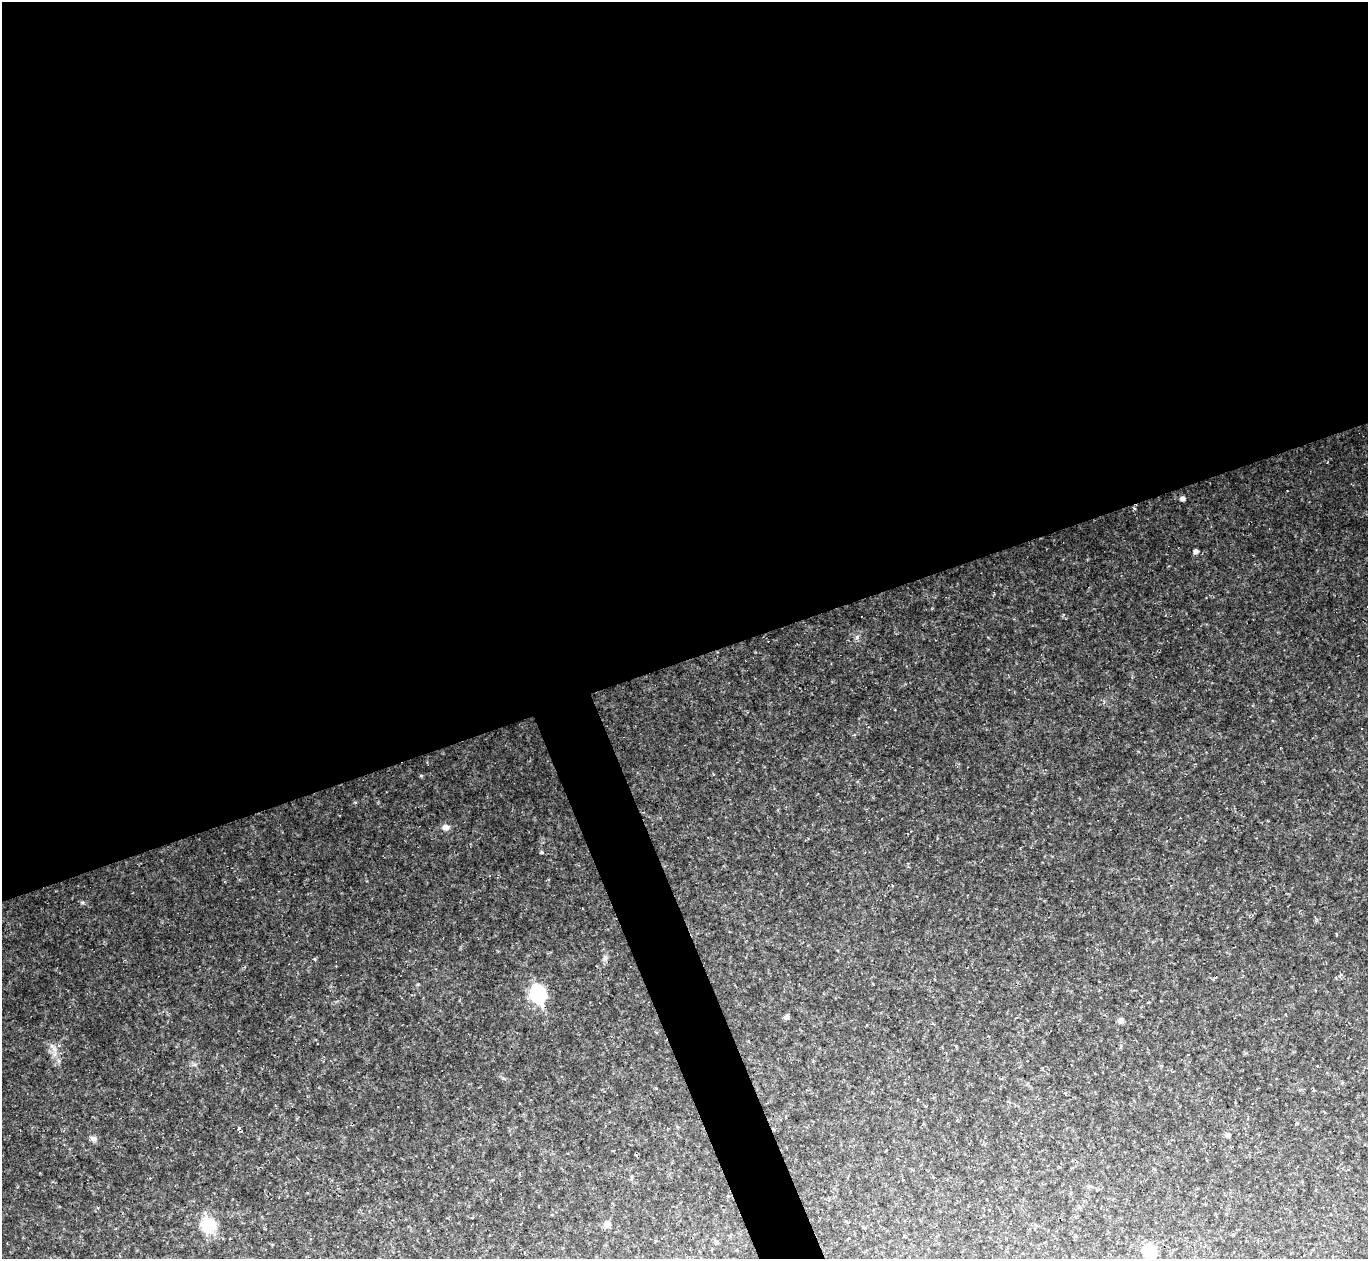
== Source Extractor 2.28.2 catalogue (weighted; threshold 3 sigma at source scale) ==
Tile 2 of 4 x 4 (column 2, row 1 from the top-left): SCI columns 1367-2732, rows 4045-5301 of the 5463 x 5448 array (HDU 1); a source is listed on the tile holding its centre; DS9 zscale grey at full resolution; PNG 1370 x 1261 px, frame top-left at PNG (2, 2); no overlay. Shown black and unused: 55% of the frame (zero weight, under 2 of 3 exposures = <1% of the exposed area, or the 3 px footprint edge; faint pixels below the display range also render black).
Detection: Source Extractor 2.28.2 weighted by HDU 2 'WHT'; one run over the whole footprint, this tile lists its part. Background 0.0745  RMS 0.0088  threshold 0.0394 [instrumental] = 3 sigma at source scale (4.5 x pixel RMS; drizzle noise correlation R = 1.50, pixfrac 1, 0.05/0.05 arcsec/px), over >= 5 px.
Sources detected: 20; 2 cosmic-ray / hot-pixel residue — not listed; the other 18 listed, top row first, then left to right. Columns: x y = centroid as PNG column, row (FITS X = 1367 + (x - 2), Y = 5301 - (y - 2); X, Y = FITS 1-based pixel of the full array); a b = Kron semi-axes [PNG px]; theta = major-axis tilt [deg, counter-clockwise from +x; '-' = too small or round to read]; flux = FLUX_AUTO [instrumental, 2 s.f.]
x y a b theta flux
1183 499 6 5 - 2.5
1196 551 6 5 - 2.8
857 637 6 5 - 1.7
421 776 4 4 - 0.98
445 827 7 7 - 4.8
542 852 5 3 - 0.93
605 957 7 6 - 2.2
538 994 9 8 - 170
786 1017 7 6 - 2.1
1121 1021 7 7 - 3
54 1049 10 4 -36 3.1
1327 1072 4 3 - 0.61
1228 1135 5 5 - 2.8
94 1138 9 7 -22 3.1
608 1224 7 7 - 5.8
208 1225 18 17 - 22
717 1242 5 4 - 1.5
1149 1251 7 6 - 69
Isophote crosses this tile's border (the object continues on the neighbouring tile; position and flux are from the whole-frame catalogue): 1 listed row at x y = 1149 1251
Unlisted compact peaks at least as high as the median listed source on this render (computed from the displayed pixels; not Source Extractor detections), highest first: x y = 82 902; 314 959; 195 1064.